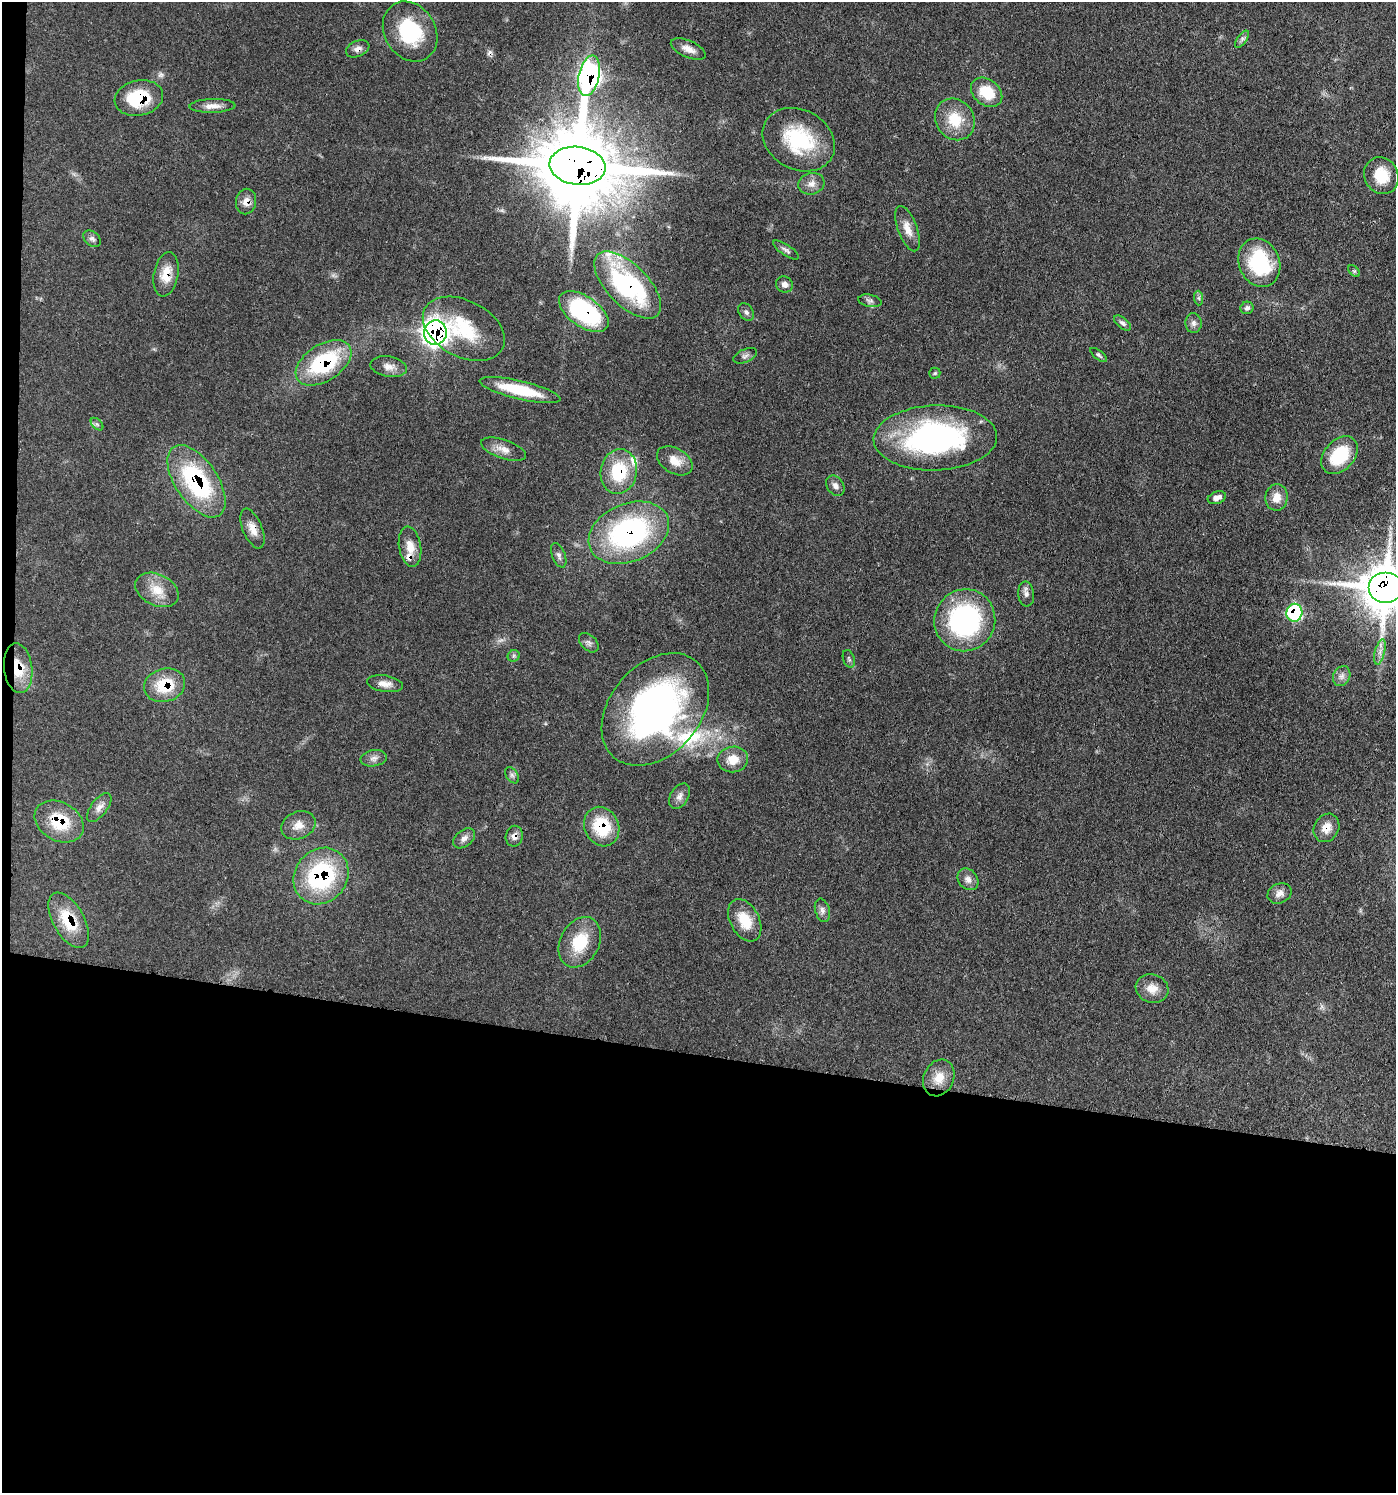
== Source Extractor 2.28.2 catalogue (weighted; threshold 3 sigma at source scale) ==
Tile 7 of 3 x 3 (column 1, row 3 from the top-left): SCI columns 294-1687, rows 80-1570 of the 4632 x 4608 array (HDU 1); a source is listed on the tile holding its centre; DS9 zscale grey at full resolution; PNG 1398 x 1495 px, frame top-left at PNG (2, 2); each listed source drawn as its Kron ellipse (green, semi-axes under 4 px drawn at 4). Shown black and unused: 30% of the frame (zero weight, under 3 of 4 exposures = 8% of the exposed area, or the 3 px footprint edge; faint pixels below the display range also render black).
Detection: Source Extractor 2.28.2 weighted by HDU 2 'WHT'; one run over the whole footprint, this tile lists its part. Background 0.13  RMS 0.0055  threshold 0.0246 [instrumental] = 3 sigma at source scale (4.5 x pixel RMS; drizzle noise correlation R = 1.50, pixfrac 1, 0.05/0.05 arcsec/px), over >= 5 px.
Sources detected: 92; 2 too faint to see at this stretch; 1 cosmic-ray / hot-pixel residue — neither listed nor drawn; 4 inside a brighter listed object's ellipse — not listed separately; the other 85 listed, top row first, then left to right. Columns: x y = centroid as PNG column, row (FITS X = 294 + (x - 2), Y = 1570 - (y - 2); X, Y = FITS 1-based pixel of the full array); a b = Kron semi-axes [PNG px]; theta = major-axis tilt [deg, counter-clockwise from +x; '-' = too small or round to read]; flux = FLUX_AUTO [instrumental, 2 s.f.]
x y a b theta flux
410 32 31 25 -58 37
1242 39 10 5 55 1.6
358 49 12 8 23 2.8
688 49 19 8 -23 4.9
589 76 20 10 77 180
987 92 17 12 -39 16
139 98 24 17 12 27
212 106 23 7 1 4.7
955 119 21 19 -55 17
799 140 38 29 -29 40
577 166 28 19 -7 8900
1381 176 19 16 -61 15
811 184 13 10 16 4.3
246 201 13 10 79 4.5
907 229 24 9 -70 6.4
92 239 10 7 -39 2
786 250 15 5 -33 1.9
1259 263 25 20 -68 41
1354 271 7 4 -45 0.82
166 274 22 12 80 10
784 284 8 7 - 2.7
628 285 42 20 -45 83
1199 298 7 4 -89 1.2
870 301 12 6 -10 1.8
1247 308 6 6 - 1.7
584 312 28 15 -35 70
746 312 10 7 -52 1.6
1122 323 10 5 -39 1.7
1194 323 10 8 -89 2.3
464 329 44 28 -27 32
435 332 12 11 - 280
1099 355 10 4 -38 1.1
745 356 12 6 24 1.9
323 363 31 18 33 49
389 367 18 10 -10 4.2
935 373 5 5 - 0.75
520 390 41 9 -13 25
97 424 7 4 -44 1
935 438 62 32 2 130
503 449 24 9 -19 5.4
1340 455 21 15 48 26
675 461 19 12 -31 7.5
619 471 22 18 81 27
196 481 41 21 -56 67
835 486 11 8 -55 2.5
1277 497 13 11 83 6.1
1217 498 9 6 20 3.2
252 529 21 9 -67 5.7
629 533 42 29 23 110
410 547 20 11 -81 7.4
559 555 13 6 -69 2
1386 588 17 15 0 2000
157 590 23 15 -25 11
1026 594 12 8 -84 2.6
1294 613 9 8 - 53
965 620 31 30 - 86
589 643 11 7 -44 1.9
1380 652 13 5 76 2.7
514 656 6 5 - 1.1
849 659 9 5 -71 1.3
18 668 25 14 -83 15
1342 676 10 8 63 2.6
385 684 18 8 -9 4.3
165 685 21 16 16 21
655 709 63 45 49 190
374 758 13 8 8 2.8
733 759 15 13 8 8.4
512 775 9 5 -54 1.5
679 796 14 9 58 3.2
99 807 17 8 52 3.8
59 821 26 19 -29 22
298 825 18 13 23 6.4
602 827 20 17 -65 26
1326 828 15 12 59 6.7
514 836 10 8 80 3.3
464 838 12 8 37 3
321 876 30 26 51 67
968 879 12 9 -51 3.6
1279 893 12 9 25 3.6
822 910 12 7 -75 2.5
69 920 30 15 -60 19
745 920 23 14 -62 14
580 942 26 19 63 21
1152 988 16 14 -19 7
939 1078 19 15 66 9
Overlapping masked pixels (flux is a lower limit): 24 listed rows (the first 20) at x y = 358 49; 589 76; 139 98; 577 166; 246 201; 166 274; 628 285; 584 312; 435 332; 323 363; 619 471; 196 481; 252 529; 629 533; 1386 588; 1294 613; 18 668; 165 685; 59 821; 602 827
Isophote crosses this tile's border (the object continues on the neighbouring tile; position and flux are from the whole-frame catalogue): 1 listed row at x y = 1386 588